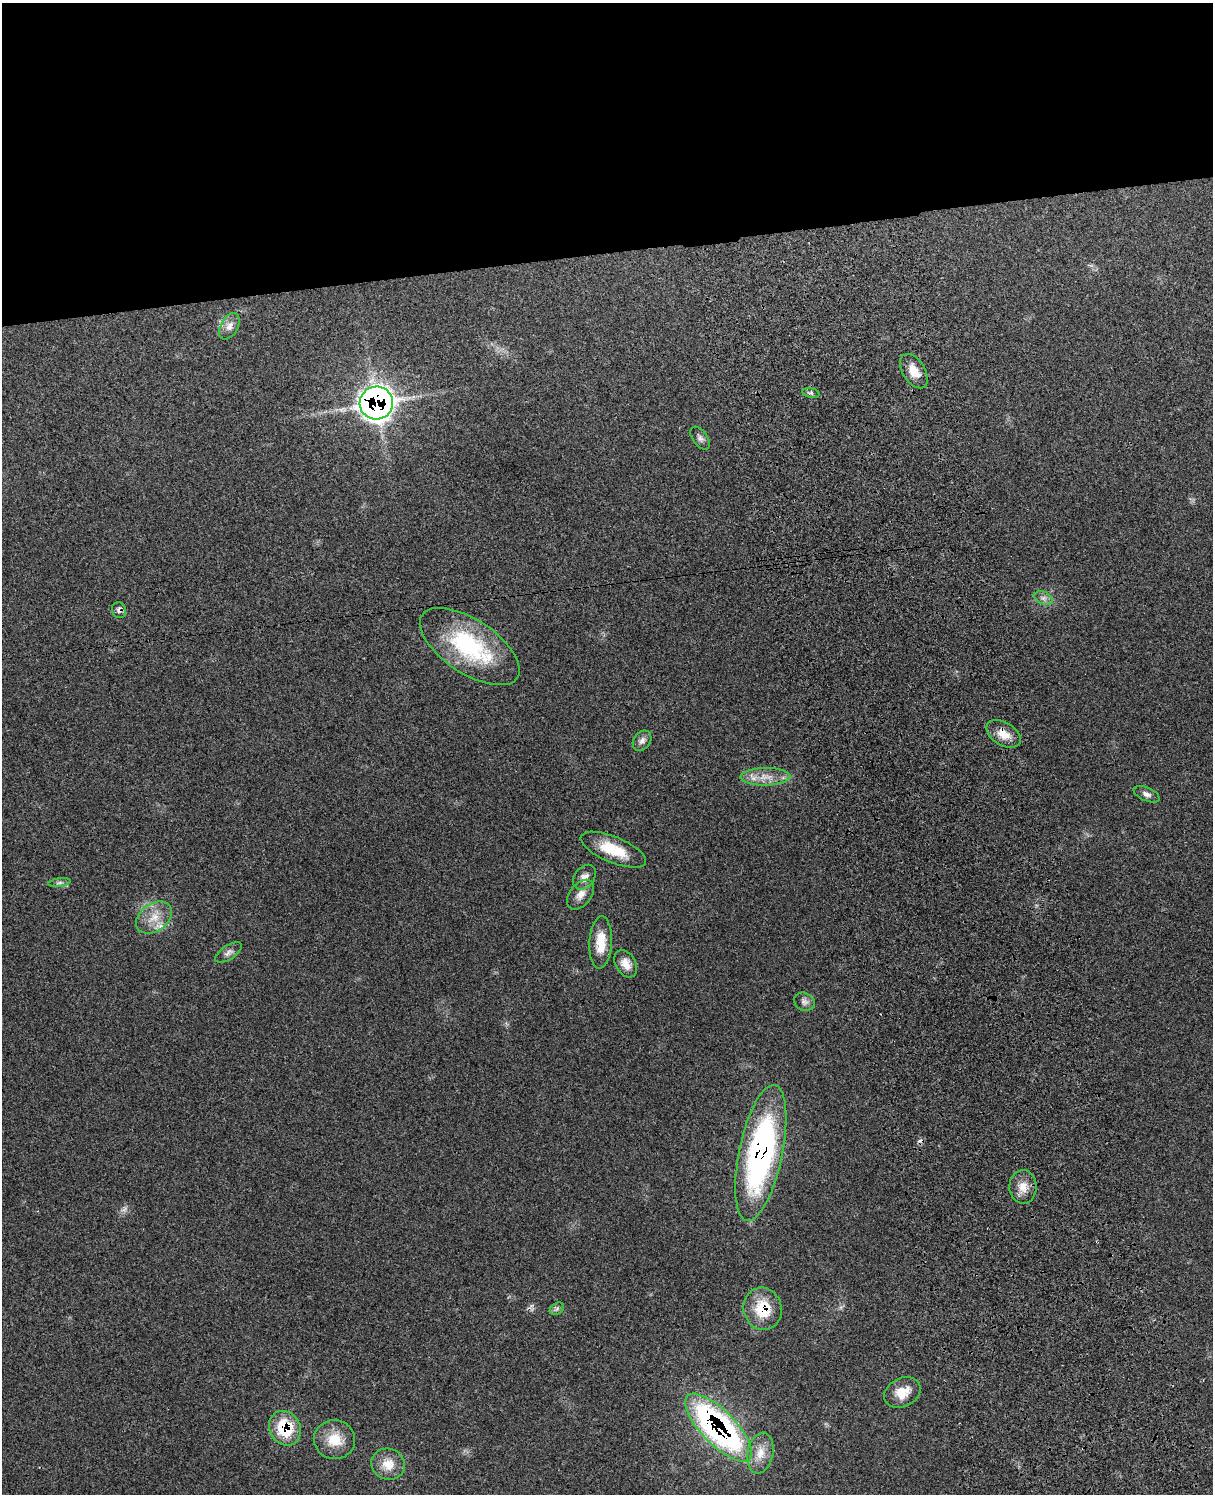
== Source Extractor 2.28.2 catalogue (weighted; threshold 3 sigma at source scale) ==
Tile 2 of 4 x 3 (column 2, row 1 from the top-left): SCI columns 1331-2541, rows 3160-4651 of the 5080 x 4929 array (HDU 1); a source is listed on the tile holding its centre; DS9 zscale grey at full resolution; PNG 1215 x 1496 px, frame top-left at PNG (2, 3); each listed source drawn as its Kron ellipse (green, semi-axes under 4 px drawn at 4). Shown black and unused: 17% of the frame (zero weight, under 3 of 4 exposures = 6% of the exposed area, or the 3 px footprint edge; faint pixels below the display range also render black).
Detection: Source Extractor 2.28.2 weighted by HDU 2 'WHT'; one run over the whole footprint, this tile lists its part. Background 0.202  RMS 0.008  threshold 0.0358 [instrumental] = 3 sigma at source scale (4.5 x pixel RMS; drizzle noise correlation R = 1.50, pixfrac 1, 0.05/0.05 arcsec/px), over >= 5 px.
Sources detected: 34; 1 too faint to see at this stretch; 1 cosmic-ray / hot-pixel residue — neither listed nor drawn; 1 inside a brighter listed object's ellipse — not listed separately; the other 31 listed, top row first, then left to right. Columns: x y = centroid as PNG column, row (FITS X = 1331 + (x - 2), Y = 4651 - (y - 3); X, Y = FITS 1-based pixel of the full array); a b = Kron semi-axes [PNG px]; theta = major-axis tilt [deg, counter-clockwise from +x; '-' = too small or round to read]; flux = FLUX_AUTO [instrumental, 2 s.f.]
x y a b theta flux
229 326 14 8 61 6.1
914 371 19 11 -57 10
811 393 8 4 -11 1.5
376 403 17 16 - 550
700 438 13 7 -54 3.2
1043 598 10 6 -26 3.4
119 610 8 7 - 3.2
470 646 57 27 -34 86
1003 734 19 11 -30 11
642 741 11 8 55 3.7
765 777 25 8 1 11
1147 794 14 6 -23 3.8
613 850 35 13 -23 24
584 877 14 10 52 5.4
59 883 11 4 9 2.1
581 895 17 11 51 7.1
154 917 20 13 36 14
601 942 26 11 87 18
229 952 15 7 32 3.7
626 964 15 10 -58 8.6
804 1002 10 8 -26 3.7
761 1153 69 21 78 220
1023 1187 17 13 -88 10
557 1309 7 5 32 1.9
763 1309 21 19 -75 28
902 1392 19 14 27 13
285 1428 18 15 -59 35
718 1428 44 17 -46 240
335 1440 20 19 - 18
760 1453 21 13 79 12
388 1464 17 15 -23 13
Overlapping masked pixels (flux is a lower limit): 7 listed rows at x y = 376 403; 119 610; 1003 734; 761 1153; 763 1309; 285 1428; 718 1428